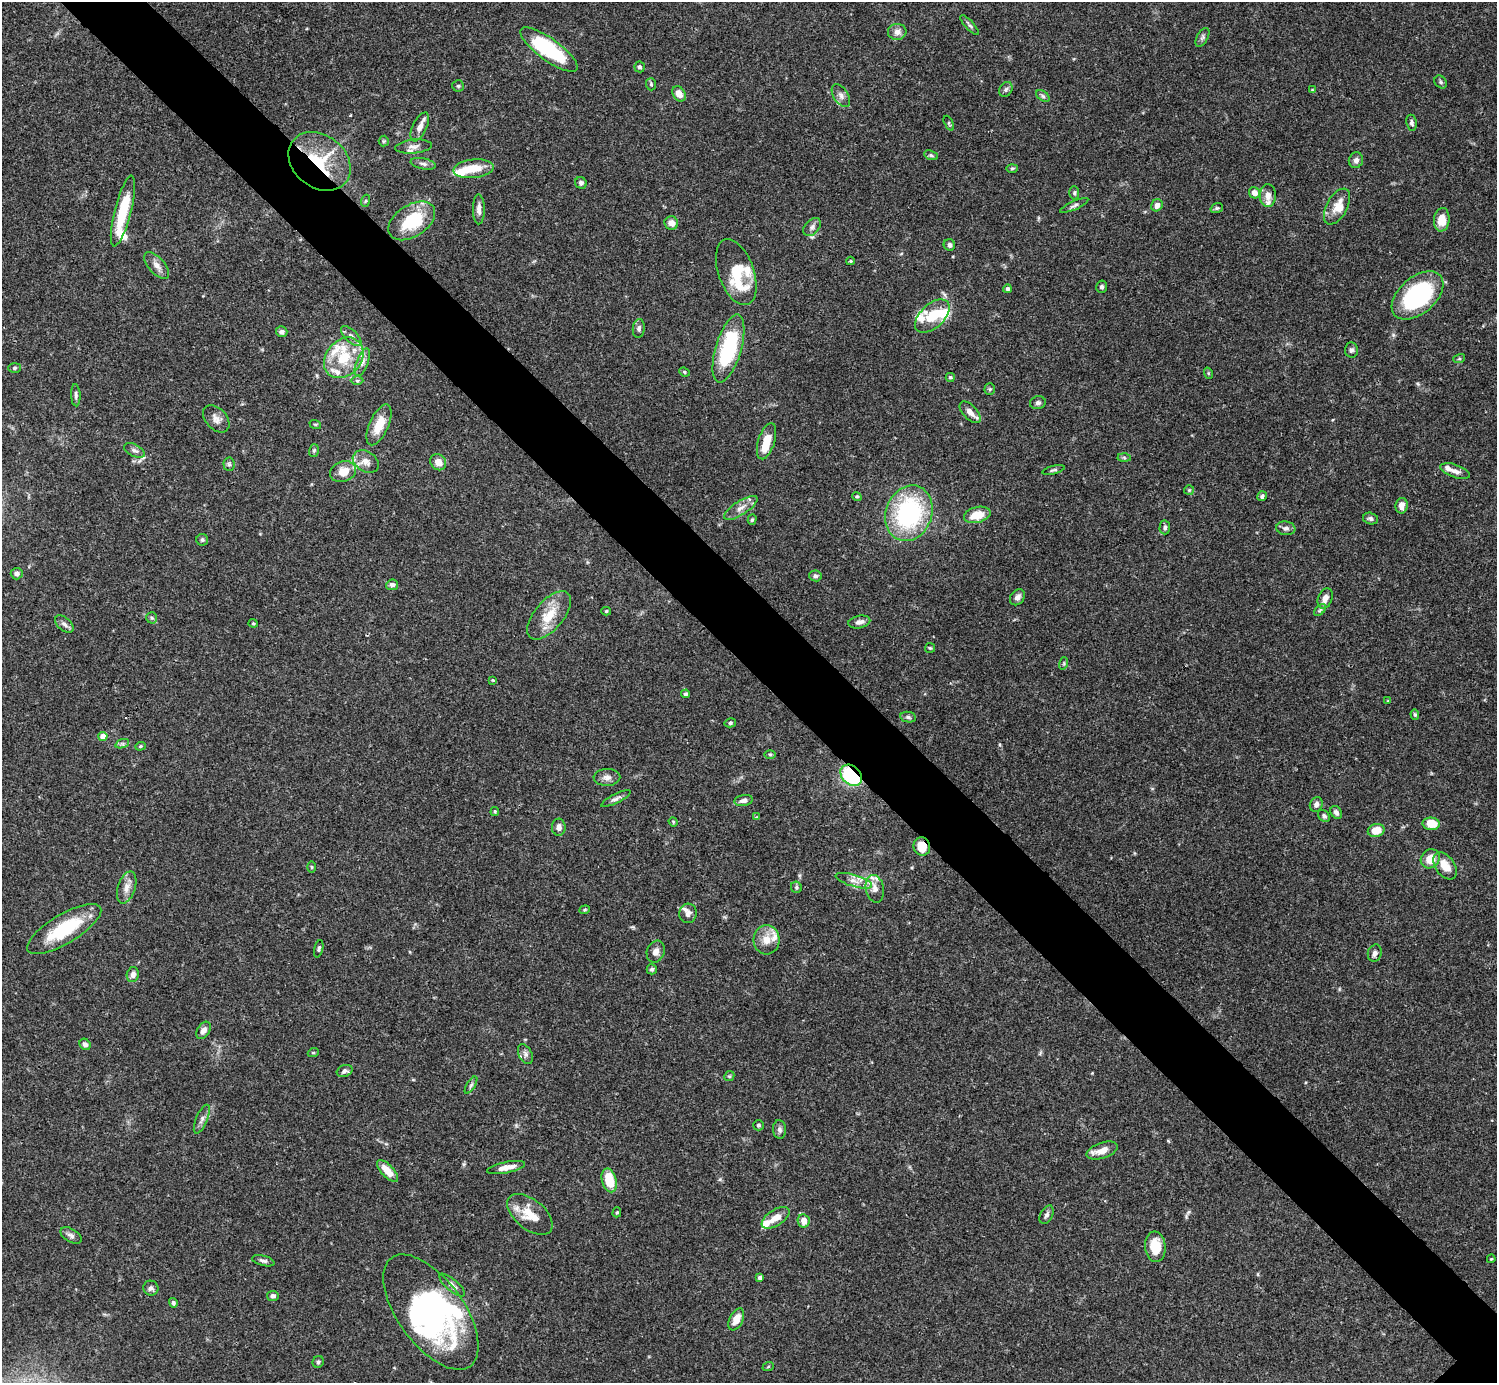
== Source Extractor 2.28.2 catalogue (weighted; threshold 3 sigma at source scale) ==
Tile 11 of 4 x 4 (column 3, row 3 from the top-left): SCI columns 2990-4484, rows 1539-2919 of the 5982 x 5981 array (HDU 1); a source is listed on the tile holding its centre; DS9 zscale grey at full resolution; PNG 1499 x 1385 px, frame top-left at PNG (2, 2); each listed source drawn as its Kron ellipse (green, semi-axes under 4 px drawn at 4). Shown black and unused: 6% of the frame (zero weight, under 3 of 4 exposures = <1% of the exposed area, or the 3 px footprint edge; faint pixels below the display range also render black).
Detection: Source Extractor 2.28.2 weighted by HDU 2 'WHT'; one run over the whole footprint, this tile lists its part. Background 0.0696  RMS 0.0032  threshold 0.0143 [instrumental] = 3 sigma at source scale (4.5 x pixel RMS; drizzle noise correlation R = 1.50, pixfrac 1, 0.05/0.05 arcsec/px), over >= 5 px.
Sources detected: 198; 5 inside a brighter object's white glare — neither listed nor drawn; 18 inside a brighter listed object's ellipse — not listed separately; the other 175 listed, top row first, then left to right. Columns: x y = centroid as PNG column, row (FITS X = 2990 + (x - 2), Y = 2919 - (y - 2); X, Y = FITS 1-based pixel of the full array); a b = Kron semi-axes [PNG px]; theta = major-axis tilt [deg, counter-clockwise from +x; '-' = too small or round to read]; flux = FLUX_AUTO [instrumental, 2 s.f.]
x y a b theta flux
969 25 13 4 -48 0.8
897 32 9 8 - 1.9
1202 37 10 5 61 0.82
549 50 34 11 -36 28
640 67 5 5 - 0.67
1441 82 7 5 -49 0.62
651 84 6 5 - 0.53
458 86 5 5 - 0.54
1006 89 8 6 57 0.84
1312 90 4 4 - 0.3
679 94 8 6 -56 2.9
841 96 13 7 -57 1.5
1043 96 7 5 -36 0.69
949 123 8 4 -65 0.46
1411 123 8 5 -80 0.82
420 127 16 7 65 2.4
384 141 5 5 - 0.41
413 147 18 7 5 2
931 155 7 4 -21 0.56
1356 160 8 7 - 1.2
320 161 34 26 -39 20
423 164 13 5 -11 1.1
1012 168 6 4 2 0.44
473 169 20 9 6 6.3
581 183 6 5 - 0.92
1074 193 6 5 - 0.52
1254 193 6 5 - 2.3
1268 196 11 8 89 2.3
365 201 6 4 71 0.42
1074 205 15 4 23 0.98
1157 205 6 5 - 1.7
1337 206 19 10 61 3.8
1217 208 6 5 - 0.53
479 209 15 6 -89 1.8
123 211 36 8 76 12
1442 220 12 8 84 4.9
412 221 26 16 33 16
671 223 7 6 - 2.5
812 227 10 7 46 1.3
949 245 6 5 - 1.1
850 261 4 4 - 0.39
157 265 16 8 -48 2.2
736 272 34 17 -70 12
1102 287 6 5 - 0.71
1007 289 4 4 - 0.78
1417 295 30 18 41 40
932 316 21 12 43 7.5
639 328 9 6 84 0.98
282 332 6 5 - 0.98
351 336 13 6 -43 1.5
728 349 35 13 73 27
1351 350 7 6 - 0.85
344 358 22 17 48 11
1459 359 6 4 17 0.41
362 362 15 6 69 1.7
14 368 6 5 - 0.58
684 372 5 4 - 0.41
1208 373 6 3 -72 0.34
950 377 4 4 - 0.55
357 381 6 4 -1 0.53
990 389 5 5 - 0.48
76 395 11 5 -87 0.95
1038 403 8 6 13 0.88
970 412 13 7 -47 2.2
216 419 16 10 -47 2.3
315 424 6 3 -18 0.35
379 425 22 9 66 6.2
767 441 19 8 73 5.9
134 450 11 6 -27 1.2
314 450 6 5 - 0.52
1124 458 6 4 -2 0.5
366 461 14 10 -32 2.7
438 462 8 7 - 2.6
229 464 7 5 -87 0.6
1053 470 11 3 15 0.59
1455 471 15 6 -18 1.8
343 472 13 10 22 4.3
1189 490 5 5 - 0.46
857 496 5 4 - 0.46
1262 496 5 4 - 0.73
1402 506 8 6 81 2
741 508 19 7 32 2.6
909 513 28 23 70 45
977 515 13 8 13 5.8
1371 519 8 6 -15 0.87
752 520 5 4 - 0.48
1165 527 7 5 88 0.84
1286 528 9 7 -8 1.2
202 540 6 6 - 0.59
17 574 6 5 - 1.2
815 576 6 5 - 0.74
392 585 6 5 - 1.1
1017 597 9 6 53 1.6
1325 598 10 7 70 2.1
1320 610 7 4 46 0.61
606 611 5 4 - 0.44
549 615 29 14 50 8
152 618 5 5 - 0.54
859 622 11 6 10 1.5
253 623 4 4 - 0.38
64 624 11 6 -41 1.2
930 648 5 5 - 0.41
1064 663 6 4 73 0.44
493 680 3 3 - 0.35
685 694 4 4 - 0.58
1388 701 4 4 - 0.27
1415 714 5 4 - 0.49
908 717 8 5 -10 0.72
730 723 6 4 14 0.52
103 736 4 4 - 3.3
122 744 7 4 18 0.64
140 746 5 4 - 0.44
770 754 6 4 -1 0.39
851 775 12 9 -44 25
607 777 13 8 1 1.8
616 799 16 4 26 1.2
744 800 9 5 10 1.5
1316 804 7 6 - 1.3
495 812 4 4 - 0.35
1336 813 7 5 -56 1
1324 816 7 5 -45 0.73
756 817 4 4 - 0.4
673 822 5 4 - 0.35
1431 824 8 6 -5 6
559 827 8 7 - 1.5
1376 830 8 6 13 4.6
922 846 9 8 - 6.2
1430 859 10 9 - 4.7
1445 866 15 9 -55 4.6
311 867 6 4 -89 0.37
854 881 19 6 -17 2.6
127 887 17 8 71 2.6
796 887 6 5 - 0.65
875 889 14 9 -78 2.9
585 910 5 4 - 0.44
688 913 10 8 77 1.3
64 929 42 14 31 18
767 940 14 13 - 4.1
319 949 9 4 76 0.61
656 952 11 8 69 1.8
1375 953 9 6 73 1.2
652 969 5 5 - 0.79
133 975 7 6 - 1.6
203 1030 9 6 58 1.8
85 1044 6 5 - 1.2
313 1053 5 3 - 0.33
525 1054 10 6 -62 1.1
345 1071 8 5 19 0.96
729 1076 5 4 - 0.47
471 1085 9 4 58 0.64
202 1119 15 5 67 1.5
758 1125 5 5 - 0.52
779 1130 9 6 -86 1.1
1102 1150 16 7 19 3.7
506 1167 19 5 12 3.1
388 1171 14 6 -47 4.7
609 1180 12 7 -75 8.1
617 1212 5 4 - 0.43
530 1214 26 15 -39 7.6
1047 1215 10 6 63 1
776 1218 16 8 33 3.3
804 1221 6 6 - 2.8
71 1235 11 6 -30 1.2
1155 1247 15 10 -84 7.3
1491 1259 4 3 - 0.29
263 1261 11 5 -14 0.9
760 1278 4 4 - 0.93
452 1285 16 6 -40 1.7
151 1288 7 7 - 1.1
273 1296 6 5 - 1.2
173 1303 5 4 - 0.69
431 1312 67 33 -54 65
736 1319 12 6 65 4
318 1362 6 5 - 0.6
768 1367 6 3 20 0.32
Overlapping masked pixels (flux is a lower limit): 3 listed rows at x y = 320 161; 851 775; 922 846